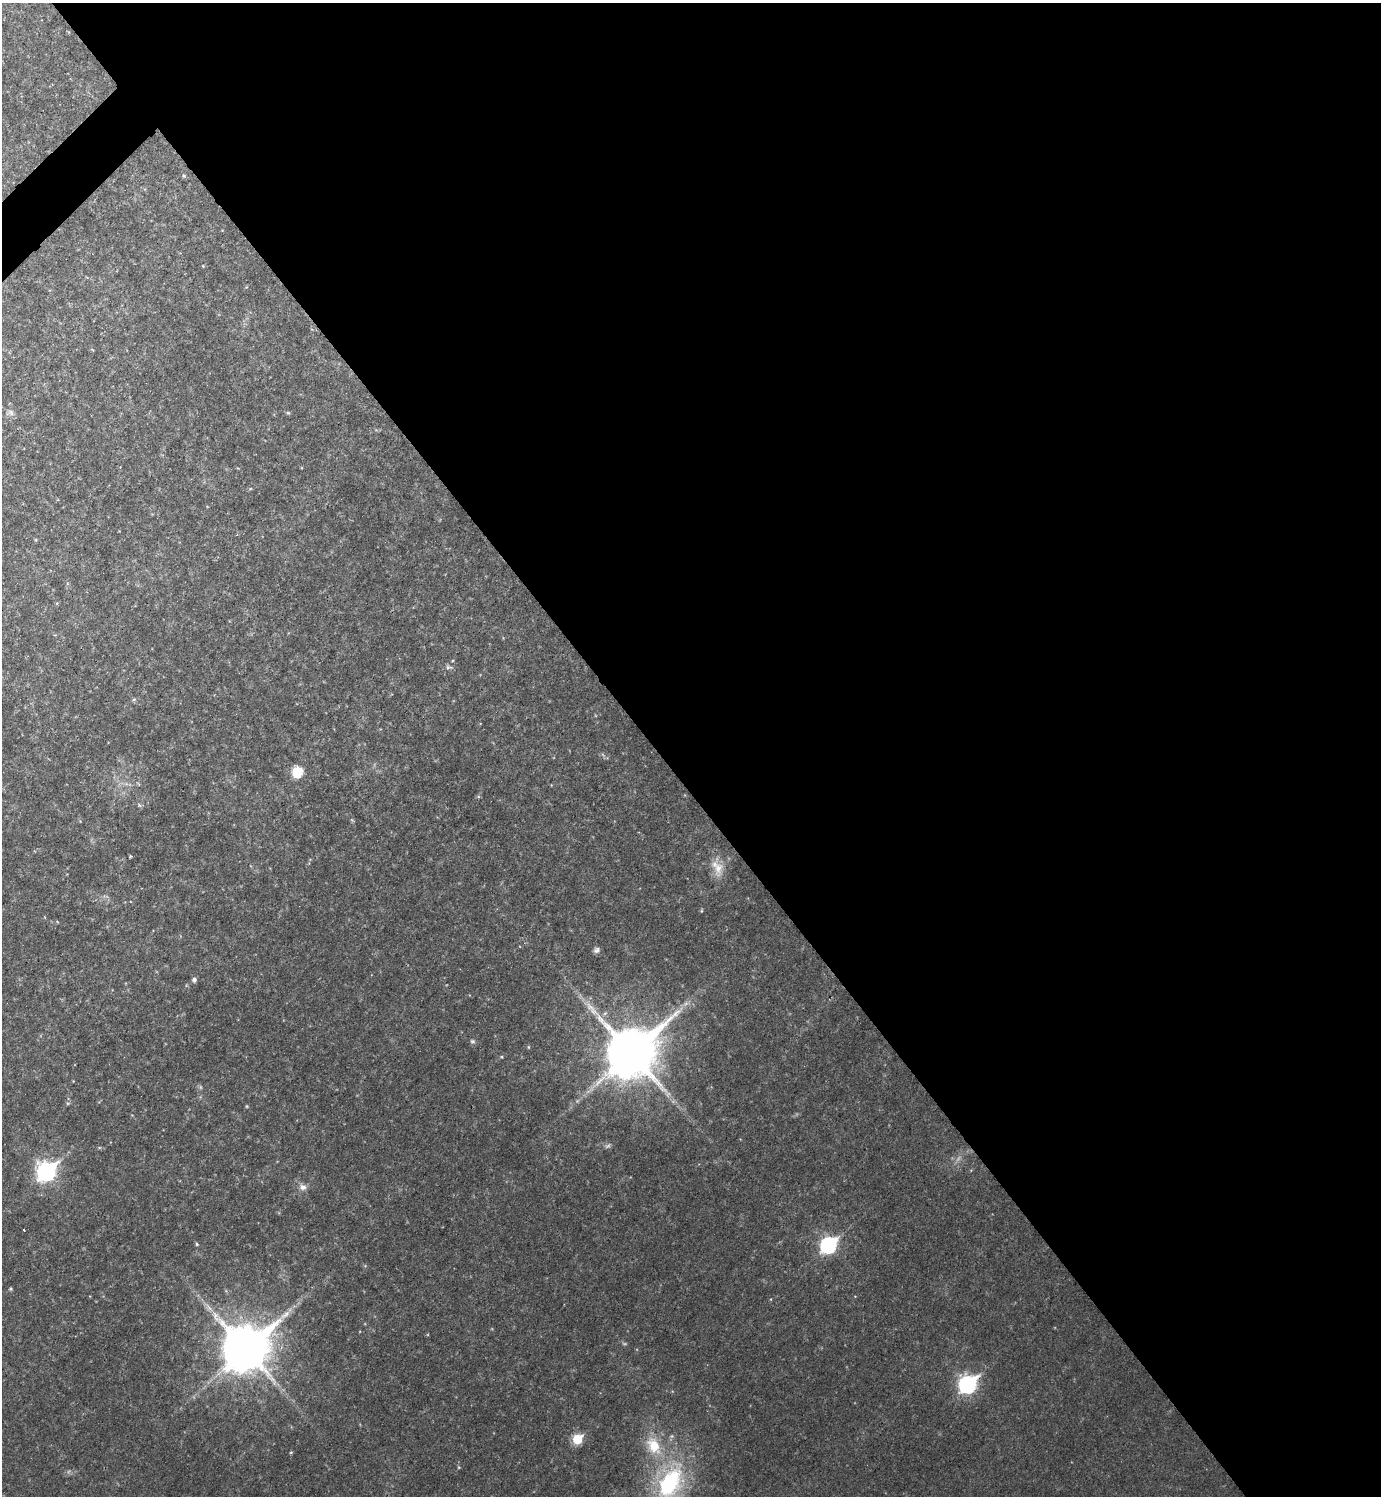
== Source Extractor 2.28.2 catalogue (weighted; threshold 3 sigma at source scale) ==
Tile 8 of 4 x 4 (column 4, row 2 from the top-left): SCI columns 4296-5674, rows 2989-4482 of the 5973 x 5975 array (HDU 1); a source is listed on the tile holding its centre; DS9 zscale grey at full resolution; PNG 1383 x 1498 px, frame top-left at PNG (2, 3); no overlay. Shown black and unused: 53% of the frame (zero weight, under 2 of 3 exposures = <1% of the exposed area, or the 3 px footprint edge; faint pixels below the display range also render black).
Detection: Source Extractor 2.28.2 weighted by HDU 2 'WHT'; one run over the whole footprint, this tile lists its part. Background 0.0392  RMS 0.0076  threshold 0.0341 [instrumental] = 3 sigma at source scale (4.5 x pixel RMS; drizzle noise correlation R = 1.50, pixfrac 1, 0.05/0.05 arcsec/px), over >= 5 px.
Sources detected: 33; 3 too faint to see at this stretch — not listed; the other 30 listed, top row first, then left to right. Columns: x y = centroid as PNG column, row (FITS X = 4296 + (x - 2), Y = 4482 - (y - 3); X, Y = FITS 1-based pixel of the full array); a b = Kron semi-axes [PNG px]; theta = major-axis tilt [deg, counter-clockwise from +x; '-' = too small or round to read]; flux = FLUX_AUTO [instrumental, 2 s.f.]
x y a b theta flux
184 176 5 5 - 0.96
11 413 10 6 -39 2.6
288 413 6 4 -2 0.99
449 667 10 6 -6 2.1
134 699 6 5 - 1.3
297 772 7 7 - 29
139 805 6 5 - 1.3
718 868 25 12 87 12
597 950 8 7 - 2.4
194 980 6 5 - 2
686 1004 8 5 45 2.4
472 1041 7 5 -14 1.5
631 1052 16 15 - 4400
501 1057 4 4 - 0.8
200 1087 7 4 -71 1.1
68 1103 6 4 17 0.94
247 1106 4 4 - 0.73
46 1171 9 8 - 290
303 1187 10 9 - 4.1
24 1230 3 2 - 0.73
197 1244 5 4 - 1.1
829 1245 9 7 42 160
11 1289 5 4 - 0.92
209 1308 14 6 -48 5
246 1349 16 14 44 3300
968 1384 9 8 - 230
578 1439 6 6 - 31
654 1446 24 16 -62 24
291 1452 5 3 - 0.75
670 1483 48 26 63 96
Isophote crosses this tile's border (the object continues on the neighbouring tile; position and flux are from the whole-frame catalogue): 1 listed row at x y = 670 1483
Unlisted compact peaks at least as high as the median listed source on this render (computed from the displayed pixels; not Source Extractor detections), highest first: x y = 130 856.